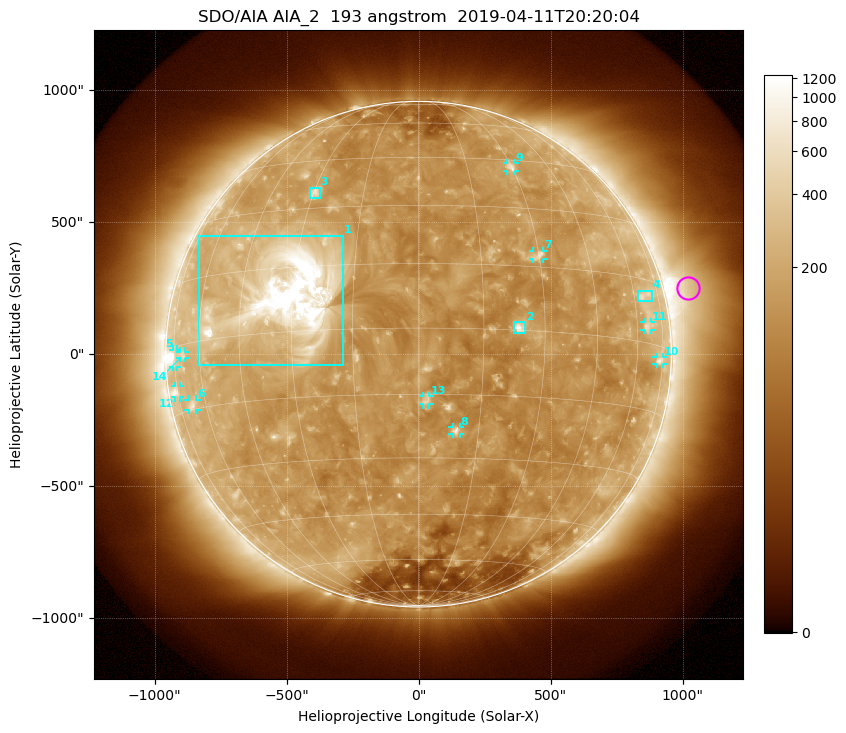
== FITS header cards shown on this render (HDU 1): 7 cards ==
TELESCOP= 'SDO/AIA'
INSTRUME= 'AIA_2'
WAVELNTH=                  193
WAVEUNIT= 'angstrom'
DATE-OBS= '2019-04-11T20:20:04.84'
CTYPE1  = 'HPLN-TAN'
CTYPE2  = 'HPLT-TAN'

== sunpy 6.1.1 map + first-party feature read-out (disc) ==
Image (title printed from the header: SDO/AIA AIA_2  193 angstrom  2019-04-11T20:20:04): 1024 x 1024 px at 2.4 arcsec/px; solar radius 958 arcsec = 399 px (full disc in frame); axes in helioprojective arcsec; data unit not stated in the header (colour bar unlabelled)
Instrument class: DISC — disc imager (sunpy class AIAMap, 193 A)
Bright regions (active regions / flare kernels): reference = the median radial profile (limb darkening/brightening removed); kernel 9 px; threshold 5 sigma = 220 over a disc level ~132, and >= 1.15x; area >= 12 px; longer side >= 10 px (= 24 arcsec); searched inside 0.97 R_sun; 14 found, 14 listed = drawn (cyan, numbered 1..; 10 of them under ~33 arcsec drawn as corner ticks so the feature stays visible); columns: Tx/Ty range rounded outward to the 5 arcsec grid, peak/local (2 s.f.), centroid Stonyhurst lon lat
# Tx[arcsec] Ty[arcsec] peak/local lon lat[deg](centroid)
1 -835..-285 -40..450 29 -32 +9
2 360..405 80..120 6.5 +24 +1
3 -410..-375 590..630 4.4 -30 +35
4 830..885 200..240 3.2 +65 +11
5 -930..-915 -50..20 5.4 -74 -2
6 -870..-840 -210..-170 3.4 -67 -14
7 435..475 360..390 4.2 +30 +18
8 130..155 -305..-275 4.8 +9 -23
9 335..365 690..725 3.9 +30 +42
10 900..930 -35..-10 3.1 +73 -3
11 855..880 90..120 2.9 +65 +4
12 -925..-905 -165..-120 3.7 -75 -10
13 15..40 -190..-155 3.7 +2 -16
14 -905..-885 -15..10 2.5 -69 -2
Off-limb structures (1.02-1.3 R_sun): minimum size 162 px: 3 found; the strongest spans PA ~245..325 deg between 1.02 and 1.3 R_sun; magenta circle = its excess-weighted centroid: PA ~285 deg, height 1.1 R_sun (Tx ~1020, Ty ~250 arcsec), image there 2.9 x the reference